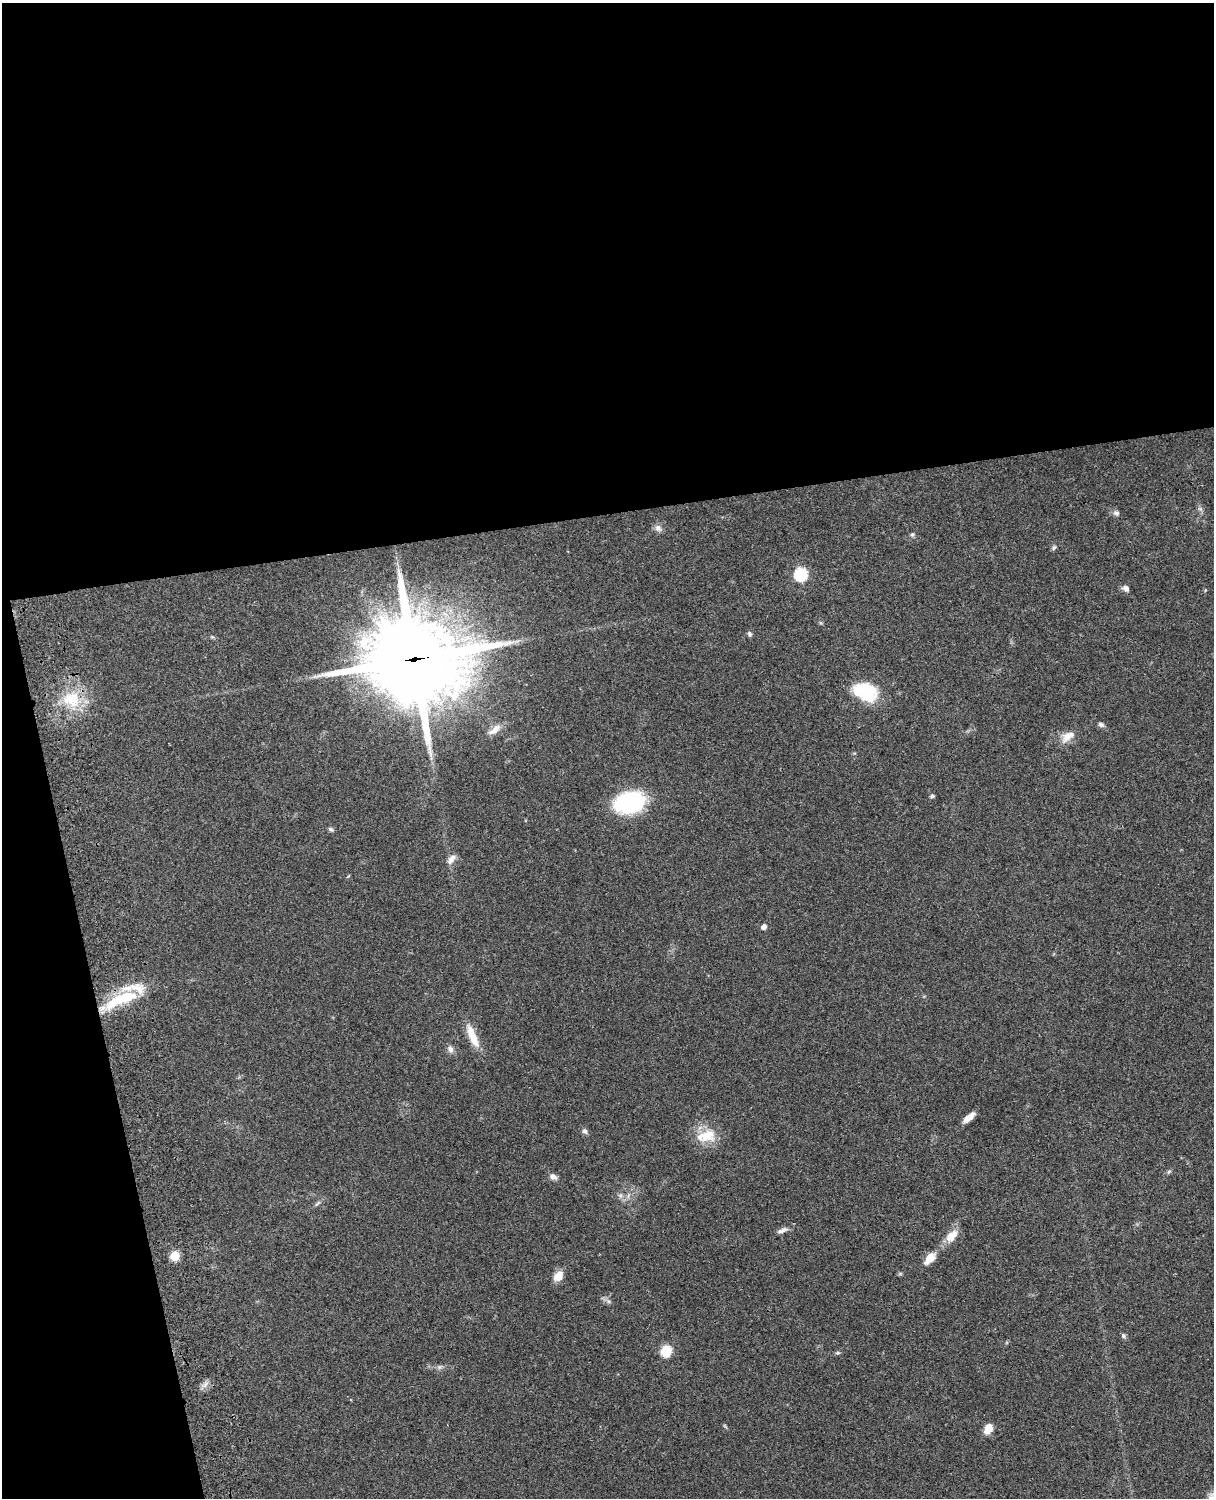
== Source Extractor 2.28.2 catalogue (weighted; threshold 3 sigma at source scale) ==
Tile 1 of 4 x 3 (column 1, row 1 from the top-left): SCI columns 121-1332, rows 3268-4763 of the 5088 x 4927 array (HDU 1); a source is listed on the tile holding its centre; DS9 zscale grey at full resolution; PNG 1216 x 1500 px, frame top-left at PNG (2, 3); no overlay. Shown black and unused: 39% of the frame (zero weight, under 3 of 4 exposures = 6% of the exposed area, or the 3 px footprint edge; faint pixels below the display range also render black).
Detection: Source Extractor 2.28.2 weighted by HDU 2 'WHT'; one run over the whole footprint, this tile lists its part. Background 0.077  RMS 0.0059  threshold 0.0263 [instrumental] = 3 sigma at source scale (4.5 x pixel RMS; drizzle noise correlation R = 1.50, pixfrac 1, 0.05/0.05 arcsec/px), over >= 5 px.
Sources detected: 39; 1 inside a brighter object's white glare — not listed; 1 inside a brighter listed object's ellipse — not listed separately; the other 37 listed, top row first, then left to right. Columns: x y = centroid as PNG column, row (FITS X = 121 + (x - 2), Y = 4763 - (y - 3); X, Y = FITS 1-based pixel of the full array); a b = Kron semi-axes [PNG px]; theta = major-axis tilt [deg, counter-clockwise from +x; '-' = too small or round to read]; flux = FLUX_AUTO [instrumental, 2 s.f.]
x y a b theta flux
1116 513 9 7 -18 1.7
658 528 10 9 - 2.6
912 534 6 5 - 1
1054 548 8 5 62 1.1
801 574 7 6 - 72
1126 588 8 6 -35 2.3
749 634 7 5 -75 1.4
414 659 36 32 -7 5400
866 694 27 22 -63 25
71 699 25 21 -9 22
1101 724 8 6 -25 1.5
495 730 18 9 39 5.2
1067 736 20 10 36 6.4
932 796 5 5 - 1.1
630 802 23 15 12 82
331 829 7 5 -36 1.2
451 859 14 7 54 3.4
764 927 5 5 - 2.8
117 1000 52 14 20 31
472 1036 31 9 -66 11
450 1049 9 7 -70 2.6
969 1117 13 6 39 5.7
585 1131 8 6 -60 1.7
706 1136 29 16 16 14
1169 1172 7 4 45 0.86
553 1177 10 7 -26 2.4
317 1203 12 3 45 1.2
781 1231 13 5 20 2.6
951 1236 18 11 46 7.7
175 1256 6 5 - 23
929 1258 15 8 53 7.2
558 1276 12 9 51 6.2
1123 1336 7 5 -49 1.1
666 1351 6 6 - 37
837 1353 6 5 - 0.94
439 1367 7 4 71 0.98
988 1428 11 7 62 6.7
Overlapping masked pixels (flux is a lower limit): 2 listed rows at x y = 414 659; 117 1000